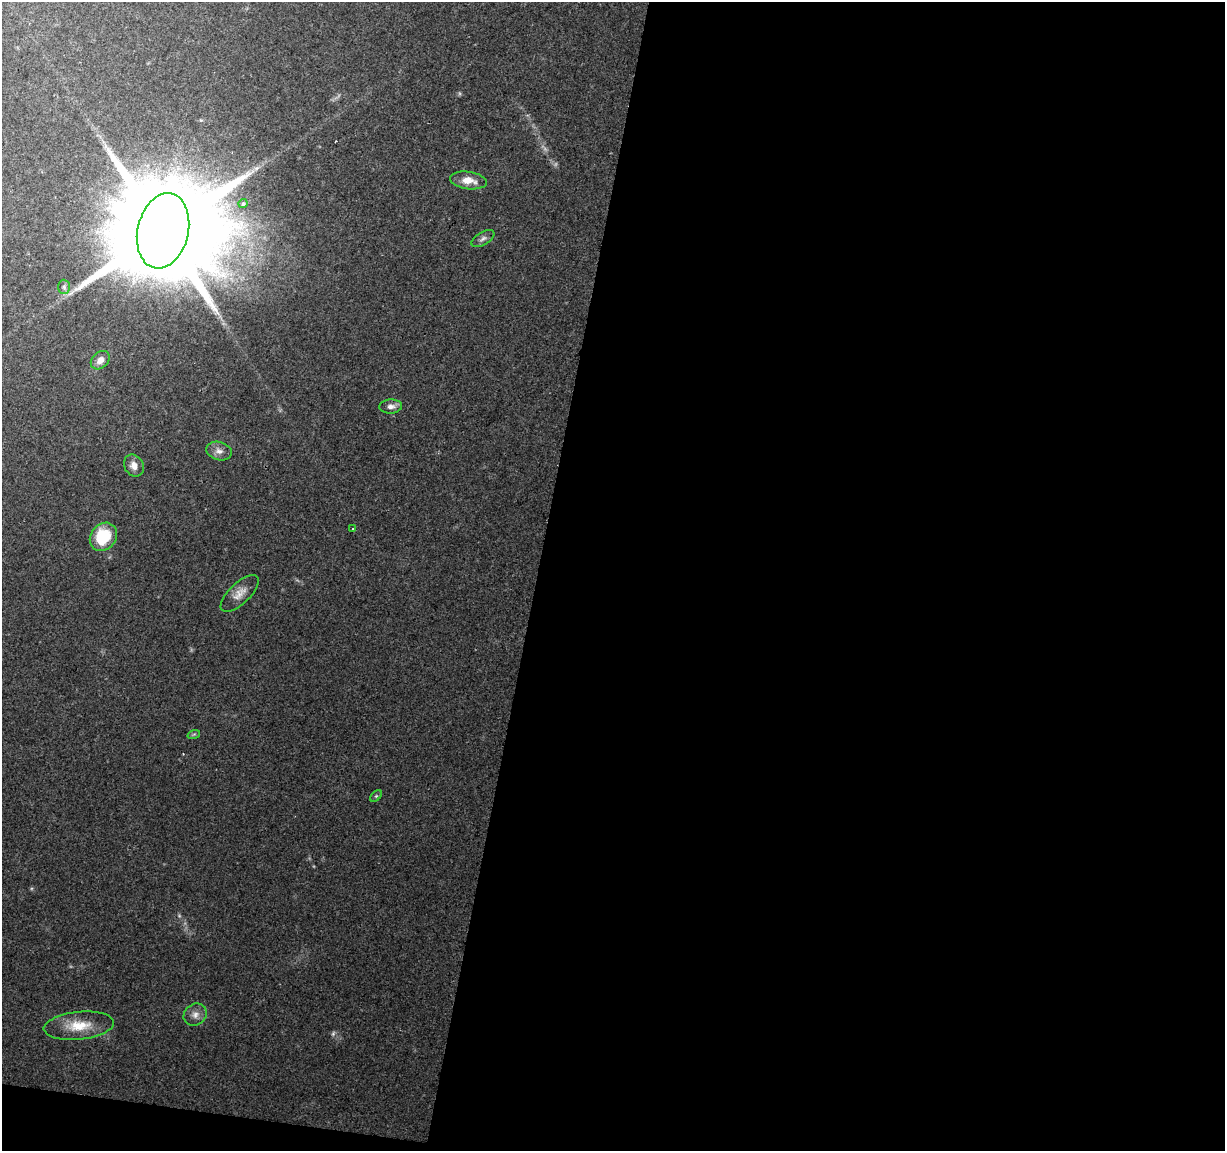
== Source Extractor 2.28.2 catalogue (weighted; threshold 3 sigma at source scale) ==
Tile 16 of 4 x 4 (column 4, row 4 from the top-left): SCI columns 3669-4891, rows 227-1375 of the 4900 x 5106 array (HDU 1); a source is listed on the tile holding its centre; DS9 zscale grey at full resolution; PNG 1227 x 1153 px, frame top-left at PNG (2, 2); each listed source drawn as its Kron ellipse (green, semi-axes under 4 px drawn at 4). Shown black and unused: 57% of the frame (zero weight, under 2 of 3 exposures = <1% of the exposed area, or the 3 px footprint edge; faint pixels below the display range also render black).
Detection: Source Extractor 2.28.2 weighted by HDU 2 'WHT'; one run over the whole footprint, this tile lists its part. Background 0.0974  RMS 0.006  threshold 0.0272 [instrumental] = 3 sigma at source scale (4.5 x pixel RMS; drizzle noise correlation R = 1.50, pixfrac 1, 0.0396/0.0396 arcsec/px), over >= 5 px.
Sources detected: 18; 2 too faint to see at this stretch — neither listed nor drawn; the other 16 listed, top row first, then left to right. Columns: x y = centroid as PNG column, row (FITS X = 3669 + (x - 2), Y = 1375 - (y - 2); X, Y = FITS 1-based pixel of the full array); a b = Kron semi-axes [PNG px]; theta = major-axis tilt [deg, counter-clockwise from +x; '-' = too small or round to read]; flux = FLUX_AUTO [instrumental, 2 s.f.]
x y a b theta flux
468 180 18 8 -7 7.9
243 204 4 4 - 3.3
163 231 38 25 77 23000
483 239 13 6 31 2.4
64 287 7 6 - 1.7
100 360 10 8 42 4.4
391 406 11 7 3 3.4
219 451 13 9 -16 3.9
134 466 11 9 -60 4.8
353 529 2 2 - 0.65
103 537 15 12 51 25
240 593 24 10 44 6.8
194 734 6 4 19 0.87
376 796 7 4 45 0.9
195 1015 12 10 35 4.2
79 1026 35 14 6 16